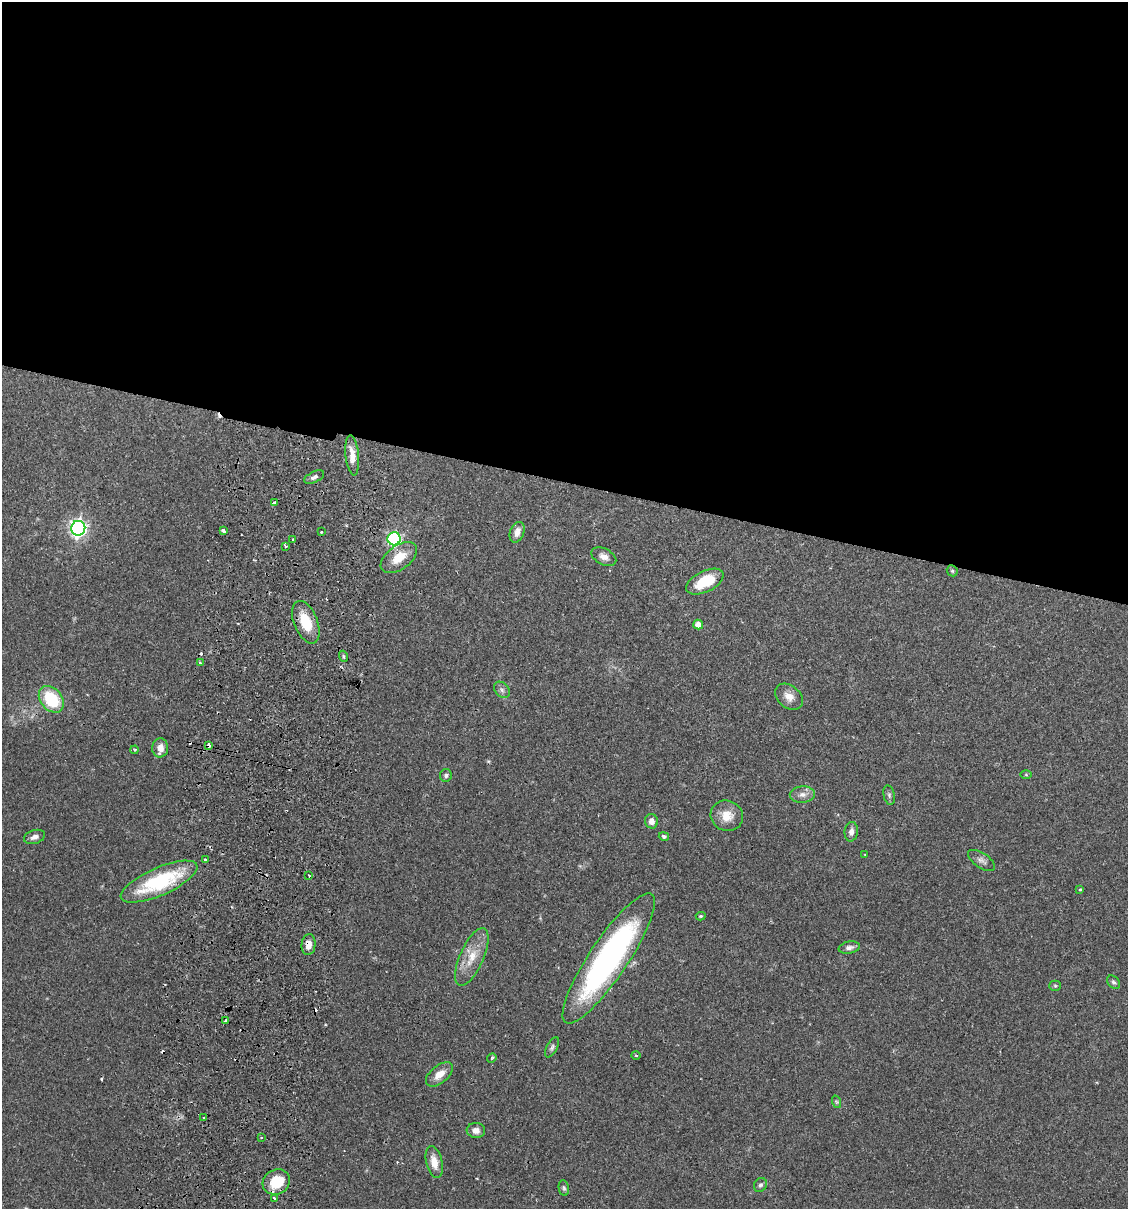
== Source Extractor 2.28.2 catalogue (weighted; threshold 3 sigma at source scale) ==
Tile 3 of 4 x 4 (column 3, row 1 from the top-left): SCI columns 2425-3550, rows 3640-4846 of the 4966 x 4858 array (HDU 1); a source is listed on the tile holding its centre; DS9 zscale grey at full resolution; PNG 1130 x 1211 px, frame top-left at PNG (2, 2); each listed source drawn as its Kron ellipse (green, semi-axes under 4 px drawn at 4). Shown black and unused: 40% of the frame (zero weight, under 2 of 3 exposures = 3% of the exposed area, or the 3 px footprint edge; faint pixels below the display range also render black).
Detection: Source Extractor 2.28.2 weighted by HDU 2 'WHT'; one run over the whole footprint, this tile lists its part. Background 0.0646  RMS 0.005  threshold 0.0225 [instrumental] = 3 sigma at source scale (4.5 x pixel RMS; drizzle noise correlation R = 1.50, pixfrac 1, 0.05/0.05 arcsec/px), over >= 5 px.
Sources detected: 69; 8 cosmic-ray / hot-pixel residue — neither listed nor drawn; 1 inside a brighter listed object's ellipse — not listed separately; the other 60 listed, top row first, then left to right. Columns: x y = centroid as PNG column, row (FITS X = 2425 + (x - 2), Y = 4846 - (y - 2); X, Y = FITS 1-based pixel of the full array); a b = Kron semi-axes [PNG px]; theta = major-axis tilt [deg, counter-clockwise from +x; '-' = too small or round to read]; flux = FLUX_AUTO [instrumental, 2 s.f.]
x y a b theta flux
352 456 20 6 -84 5.2
314 477 10 5 26 1.7
275 503 4 3 - 3.6
78 528 7 7 - 190
223 531 4 3 - 4.5
321 532 3 3 - 0.64
517 532 11 7 70 3.5
394 539 6 6 - 98
293 540 3 2 - 1.1
286 546 3 3 - 1.3
604 557 13 8 -27 3
399 558 21 12 36 10
952 571 6 5 - 0.84
705 582 20 10 26 16
306 622 22 12 -68 13
698 624 5 4 - 3.3
343 656 5 3 - 0.65
200 663 4 3 - 0.84
502 690 9 6 -46 1.6
789 697 15 11 -40 4.6
51 699 15 11 -51 23
209 745 4 3 - 2.5
160 748 9 8 - 3.9
135 750 4 3 - 0.68
446 775 6 6 - 1.2
1026 775 6 4 -1 0.52
802 795 12 8 2 3
889 795 10 5 -77 1.3
727 816 16 15 - 7.4
651 821 7 6 - 3.1
851 832 10 6 82 2.8
664 836 5 4 - 1
34 837 11 6 17 2.3
865 855 3 2 - 0.39
205 859 3 3 - 1.2
981 860 15 7 -34 2.3
309 875 3 2 - 0.7
159 882 41 14 24 40
1080 889 3 3 - 1
701 916 5 4 - 0.66
308 945 10 7 85 3.9
849 948 10 6 11 1.9
472 957 31 12 66 11
609 958 77 19 56 140
1113 982 7 5 -48 1.1
1055 986 5 5 - 0.75
226 1021 4 2 - 0.95
552 1047 11 5 61 1.3
636 1055 5 3 - 0.5
492 1058 5 4 - 0.65
439 1074 16 9 40 5.5
837 1102 6 4 -70 0.79
204 1117 3 2 - 0.44
476 1130 9 7 -5 2.9
261 1137 2 2 - 0.51
434 1162 16 8 -77 5.6
276 1182 14 12 27 13
760 1185 7 6 - 1.3
564 1188 8 5 -79 1
274 1198 4 2 - 0.62
Overlapping masked pixels (flux is a lower limit): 3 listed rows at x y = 275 503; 209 745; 308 945